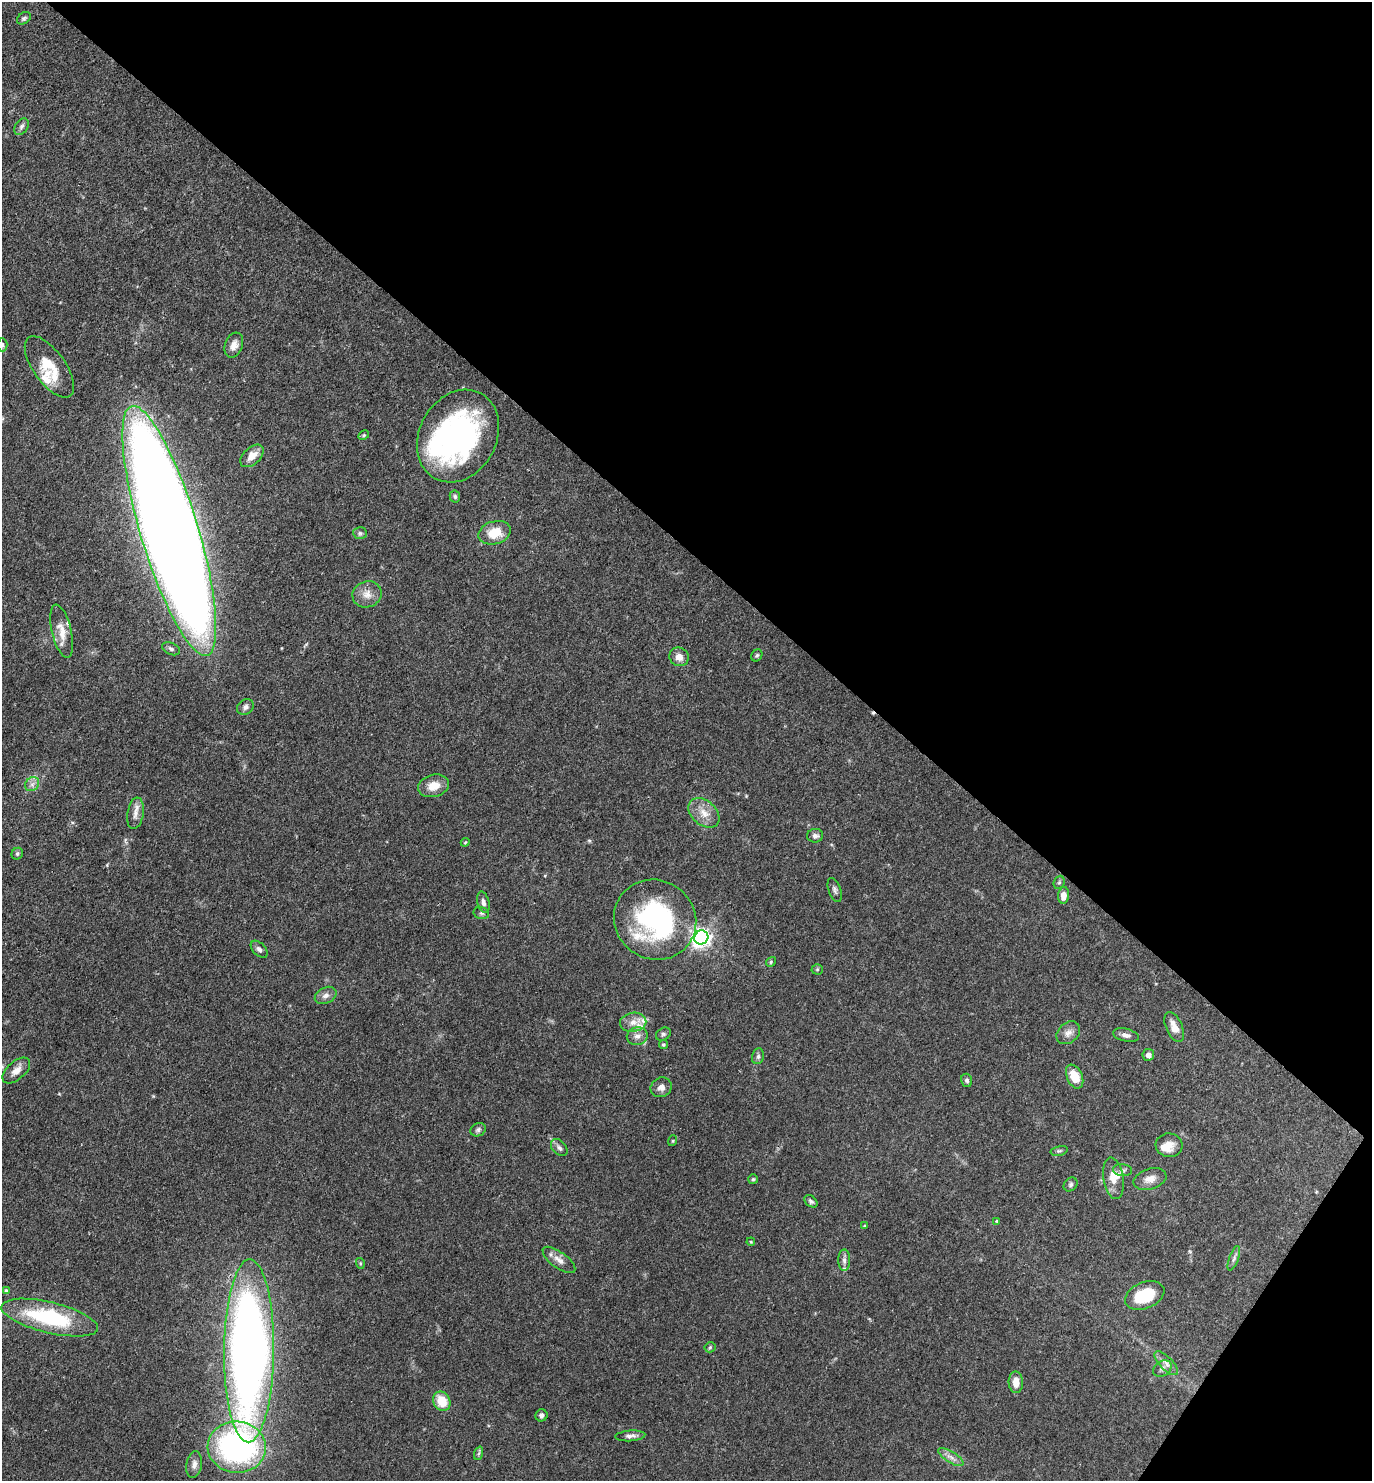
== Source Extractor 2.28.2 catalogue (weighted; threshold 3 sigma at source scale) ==
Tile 8 of 4 x 4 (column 4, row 2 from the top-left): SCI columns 4262-5631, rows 2961-4439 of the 5923 x 5919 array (HDU 1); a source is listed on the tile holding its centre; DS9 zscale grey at full resolution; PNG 1374 x 1483 px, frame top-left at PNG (2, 2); each listed source drawn as its Kron ellipse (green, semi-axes under 4 px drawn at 4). Shown black and unused: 39% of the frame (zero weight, under 3 of 4 exposures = <1% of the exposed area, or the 3 px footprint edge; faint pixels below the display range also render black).
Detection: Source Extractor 2.28.2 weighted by HDU 2 'WHT'; one run over the whole footprint, this tile lists its part. Background 0.112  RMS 0.0043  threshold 0.0194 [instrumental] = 3 sigma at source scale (4.5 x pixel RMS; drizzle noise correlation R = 1.50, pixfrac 1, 0.05/0.05 arcsec/px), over >= 5 px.
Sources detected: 92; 1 inside a brighter object's white glare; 1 cosmic-ray / hot-pixel residue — neither listed nor drawn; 8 inside a brighter listed object's ellipse — not listed separately; the other 82 listed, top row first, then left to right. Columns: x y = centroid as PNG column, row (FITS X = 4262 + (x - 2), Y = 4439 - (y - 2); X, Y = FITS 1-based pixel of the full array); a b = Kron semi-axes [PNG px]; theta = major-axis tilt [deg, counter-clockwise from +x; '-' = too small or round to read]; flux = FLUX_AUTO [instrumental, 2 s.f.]
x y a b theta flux
24 18 7 5 36 0.9
21 127 9 6 58 1.3
2 345 6 5 - 0.9
234 345 13 8 70 3.2
49 367 36 16 -54 13
364 435 6 4 27 0.68
458 436 48 38 61 110
252 456 14 8 43 4.7
455 496 6 5 - 0.88
169 531 130 29 -73 1500
360 533 7 6 - 0.92
495 533 16 11 16 9.2
367 594 15 13 18 4.3
62 631 27 9 -76 5.9
171 649 9 6 -24 1.3
757 655 6 5 - 0.67
679 657 10 9 - 3.5
245 707 9 7 38 1.5
32 784 8 6 44 1.7
434 786 15 11 16 5.8
135 813 16 8 81 3.1
704 813 18 12 -42 5.5
815 836 8 6 8 1.6
465 842 4 4 - 0.42
17 854 6 5 - 0.79
1059 882 7 5 68 0.77
835 890 12 6 -70 1.3
1064 895 8 5 84 3.5
483 902 11 6 -76 2
481 913 8 6 -14 1
655 920 42 39 -32 77
701 937 7 7 - 230
259 949 10 6 -45 1.6
771 962 5 4 - 0.53
817 969 5 5 - 0.57
326 995 11 7 28 2
633 1022 13 9 9 3.7
1174 1027 16 8 -66 4.3
1068 1033 13 9 42 2.8
663 1034 8 6 32 1
1126 1035 13 6 -12 2
637 1036 10 8 11 2.4
663 1044 4 4 - 0.57
1148 1055 6 5 - 1.7
758 1056 8 6 73 1.1
16 1071 16 9 41 3.4
1075 1077 12 7 -66 8.2
967 1080 6 5 - 1.1
661 1087 11 9 28 2.6
478 1130 8 6 28 1.1
672 1141 5 3 - 0.42
1169 1145 13 12 - 4.4
559 1148 10 6 -48 1.5
1059 1151 9 5 13 0.84
1123 1170 9 6 -6 1.3
1113 1178 21 10 -81 5.8
753 1179 5 5 - 0.58
1150 1179 17 10 17 3.9
1071 1184 8 6 46 1.1
811 1201 7 5 -40 1.1
996 1221 3 2 - 0.4
864 1226 4 4 - 0.43
751 1242 4 3 - 0.36
1234 1258 13 4 70 1.5
559 1260 19 8 -37 3.4
844 1260 11 6 90 1.6
360 1263 5 3 - 0.47
6 1290 4 3 - 0.62
1145 1295 21 13 23 17
50 1318 50 15 -13 40
710 1347 5 5 - 0.55
249 1351 91 25 89 400
1166 1363 15 6 -45 2.4
1162 1369 10 7 32 1.7
1016 1382 11 7 -89 4.3
442 1401 10 8 -60 8.8
541 1415 6 6 - 1.1
630 1436 15 5 4 1.8
237 1447 29 25 -3 110
479 1453 7 4 71 0.73
951 1457 14 5 -32 2.2
194 1465 13 7 82 2.4
Overlapping masked pixels (flux is a lower limit): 1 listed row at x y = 169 531
Isophote crosses this tile's border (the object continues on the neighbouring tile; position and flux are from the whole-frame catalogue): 2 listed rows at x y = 2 345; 169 531